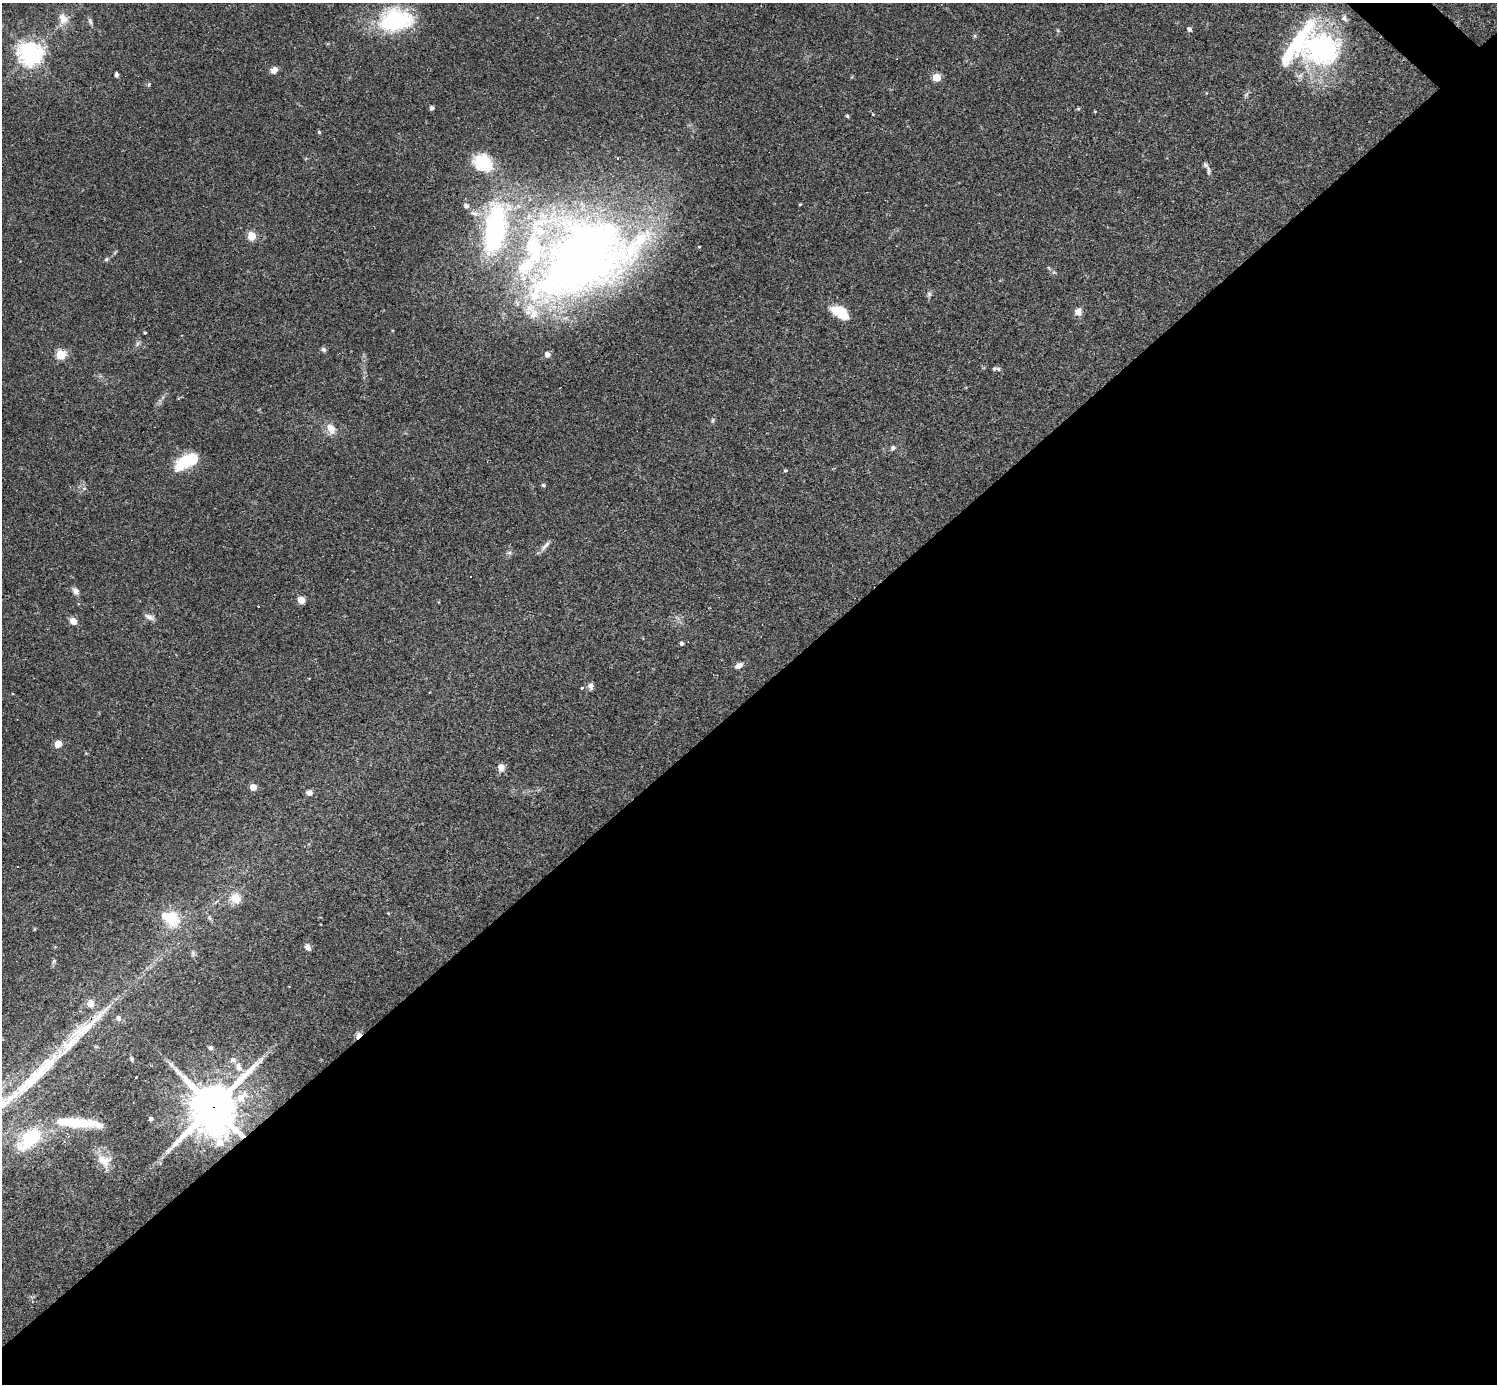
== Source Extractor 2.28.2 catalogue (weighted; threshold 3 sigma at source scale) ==
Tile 15 of 4 x 4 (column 3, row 4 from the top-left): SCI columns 2989-4483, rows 296-1677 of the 5977 x 5977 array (HDU 1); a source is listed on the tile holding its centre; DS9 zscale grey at full resolution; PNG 1499 x 1386 px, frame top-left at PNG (2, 3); no overlay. Shown black and unused: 50% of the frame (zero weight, under 3 of 4 exposures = <1% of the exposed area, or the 3 px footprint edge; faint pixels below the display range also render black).
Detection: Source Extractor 2.28.2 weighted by HDU 2 'WHT'; one run over the whole footprint, this tile lists its part. Background 0.0358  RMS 0.0044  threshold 0.0196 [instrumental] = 3 sigma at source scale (4.5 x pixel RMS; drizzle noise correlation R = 1.50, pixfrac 1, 0.05/0.05 arcsec/px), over >= 5 px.
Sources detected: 90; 2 inside a brighter object's white glare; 3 cosmic-ray / hot-pixel residue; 1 long thin detection or spike segment (spike, bleed or trail) — not listed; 8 inside a brighter listed object's ellipse — not listed separately; the other 76 listed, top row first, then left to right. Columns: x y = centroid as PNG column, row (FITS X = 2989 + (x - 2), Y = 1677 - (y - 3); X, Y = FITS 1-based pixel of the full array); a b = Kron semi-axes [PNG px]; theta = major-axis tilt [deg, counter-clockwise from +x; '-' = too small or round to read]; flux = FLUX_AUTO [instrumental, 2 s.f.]
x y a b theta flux
63 19 16 12 -56 4.5
1344 19 8 6 -56 1.3
395 20 41 26 9 37
91 22 9 5 -77 1
1189 29 5 4 - 1.4
975 36 6 4 90 0.55
1322 49 39 31 -4 75
31 53 8 7 - 360
274 70 8 6 44 2.5
117 75 4 3 - 1.4
937 77 5 5 - 16
149 84 6 3 73 0.5
432 108 4 4 - 1.3
1078 109 5 4 - 0.59
1095 111 3 3 - 0.37
847 116 5 4 - 0.54
319 132 4 4 - 0.54
618 158 4 2 - 0.33
483 163 25 21 -29 16
1208 171 14 3 -88 1
800 204 3 3 - 0.42
466 206 6 6 - 1.7
474 213 12 6 -10 2.4
495 227 37 15 81 97
252 236 5 5 - 17
586 258 139 78 29 310
106 259 6 5 - 0.74
1049 268 6 3 -71 0.52
929 294 7 4 73 0.88
1078 312 10 9 - 2.4
840 313 22 11 -32 9.4
145 333 3 3 - 0.46
137 344 7 4 71 0.85
323 350 7 5 -44 0.95
547 354 4 4 - 3.4
61 355 5 5 - 28
998 369 7 5 -46 0.92
713 420 6 5 - 0.74
331 428 16 10 -69 4
893 448 7 6 - 1.1
188 461 23 11 25 21
785 470 4 4 - 0.58
543 485 5 4 - 0.72
545 545 18 5 49 1.9
509 552 7 4 1 0.76
76 591 9 7 -58 1.9
301 600 8 7 - 2.6
259 607 3 3 - 0.77
149 617 12 7 -28 1.9
73 621 8 7 - 2.9
682 643 4 4 - 0.99
739 666 10 6 34 2
591 686 9 6 -85 1.5
582 688 3 3 - 2.6
58 744 5 5 - 10
86 753 5 3 - 0.35
501 767 8 7 - 3
253 787 5 4 - 6.7
309 793 6 5 - 2.7
236 898 13 12 - 6
171 918 17 14 -70 12
308 947 8 5 -56 1.9
193 953 7 5 -70 0.89
54 961 7 4 71 0.71
90 1004 5 5 - 7.9
118 1018 7 6 - 1.7
358 1036 7 4 46 9.9
211 1048 5 4 - 1.3
132 1059 6 5 - 0.71
239 1067 13 7 -65 2.5
240 1098 8 8 - 5.4
213 1107 18 16 63 1700
151 1119 5 4 - 1.2
76 1123 46 9 -4 24
30 1138 27 15 44 25
104 1161 22 15 -25 6.2
Overlapping masked pixels (flux is a lower limit): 2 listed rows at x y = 358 1036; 213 1107